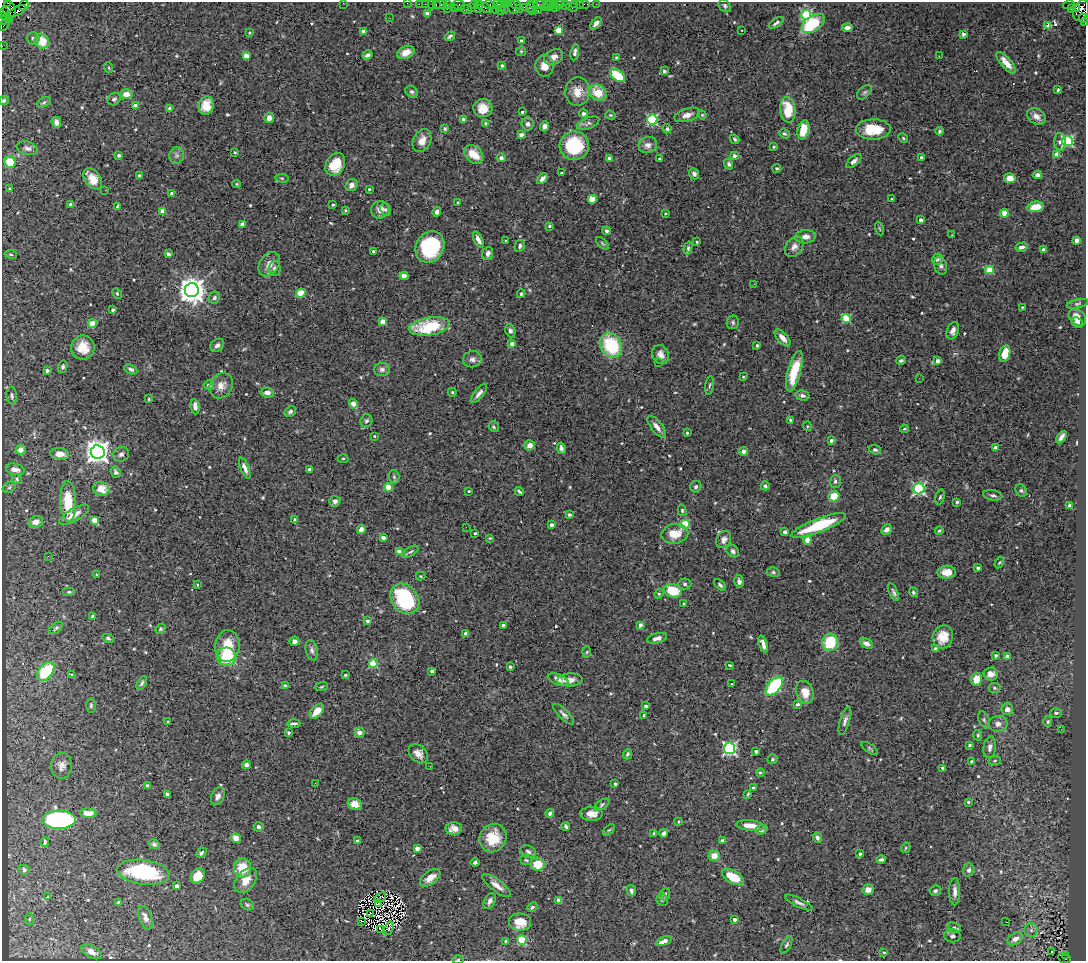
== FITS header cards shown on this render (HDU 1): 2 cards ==
NAXIS1  =                 1084
NAXIS2  =                  959

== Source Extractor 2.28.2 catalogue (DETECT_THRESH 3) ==
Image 1084 x 959 px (HDU 1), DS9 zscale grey, 1 PNG px = 1 image px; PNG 1088 x 963 px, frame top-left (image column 1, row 959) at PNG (2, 2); each listed source drawn as its Kron ellipse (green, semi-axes under 4 px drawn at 4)
Background 0.984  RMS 0.028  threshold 0.0832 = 3 sigma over >= 5 px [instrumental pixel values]
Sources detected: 604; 3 with non-positive FLUX_AUTO (blend fragments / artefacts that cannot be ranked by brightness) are neither listed nor drawn; of the other 601, the 500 brightest by FLUX_AUTO listed and drawn (101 fainter detections omitted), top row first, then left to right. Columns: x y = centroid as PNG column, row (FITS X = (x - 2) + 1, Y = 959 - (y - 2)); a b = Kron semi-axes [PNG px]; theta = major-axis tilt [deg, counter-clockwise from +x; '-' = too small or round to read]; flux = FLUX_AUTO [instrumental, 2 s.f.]
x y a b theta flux
7 3 3 2 - 120
343 3 2 2 - 7.5
407 3 2 2 - 25
419 4 2 2 - 32
425 4 2 2 - 29
431 4 2 2 - 41
436 4 3 2 - 75
441 4 6 3 0 130
497 4 4 2 - 180
507 4 3 2 - 47
516 4 5 3 - 98
533 4 4 3 - 63
540 4 6 3 0 160
547 4 3 3 - 63
554 4 3 2 - 58
559 4 5 3 - 110
575 4 3 3 - 99
579 4 2 2 - 13
585 4 5 2 - 38
596 4 2 2 - 11
24 5 5 2 - 74
447 5 4 3 - 110
459 5 6 5 - 98
474 5 4 2 - 59
479 5 5 4 - 160
489 5 6 4 -15 190
550 5 5 3 - 110
565 5 5 3 - 28
1069 5 6 4 15 210
501 6 6 3 -85 260
725 6 7 5 -49 4.3
484 7 9 4 -28 340
512 7 7 3 -66 190
524 7 2 2 - 46
530 7 6 3 -89 110
545 7 3 2 - 81
572 7 6 3 -22 67
471 8 4 3 - 43
479 8 4 3 - 230
505 8 5 3 - 150
520 8 2 2 - 30
555 8 2 2 - 360
1077 8 3 3 - 270
447 9 3 2 - 54
455 9 3 3 - 100
466 9 6 3 -20 130
495 9 4 3 - 540
1071 9 2 2 - 19
9 10 8 6 -76 1100
501 10 5 2 - 200
1081 10 11 7 66 1300
17 11 10 4 27 410
532 11 3 2 - 110
538 11 3 2 - 160
5 12 3 2 - 47
427 13 4 3 - 15
806 15 5 5 - 160
7 18 6 3 -26 630
390 18 3 2 - 2
1083 18 5 4 - 160
3 20 5 2 - 70
596 23 7 4 50 8.2
776 23 8 3 34 4.6
813 23 13 7 34 97
1085 23 3 2 - 45
4 25 6 2 56 110
1048 25 4 3 - 32
847 28 5 4 - 8.1
559 30 4 4 - 51
742 30 3 2 - 2.2
363 31 4 3 - 8.6
249 32 4 3 - 2.4
964 34 3 3 - 5.2
450 36 5 3 - 3.5
33 38 6 6 - 4.7
42 41 7 7 - 34
521 41 4 3 - 6.5
2 46 2 2 - 16
521 51 5 4 - 2.3
406 52 9 6 24 17
575 52 8 4 80 7.1
367 55 5 3 - 4.6
246 56 4 4 - 23
939 56 2 2 - 23
554 57 10 7 28 10
616 57 3 3 - 3.6
1006 63 13 5 -49 18
502 66 3 3 - 4
545 66 11 9 89 18
109 68 5 3 - 2
664 71 3 3 - 5.1
617 75 8 5 -37 75
1058 90 4 3 - 2.8
412 92 6 5 - 4.3
577 92 14 12 85 24
864 92 9 5 44 3.9
598 93 9 7 -33 40
126 94 6 5 - 13
114 99 7 5 37 3.6
4 100 5 4 - 2.8
44 102 7 4 29 2.9
135 105 4 4 - 20
206 106 9 7 80 29
170 108 4 3 - 15
483 108 9 9 - 23
788 110 13 7 -86 50
522 112 3 3 - 3.4
583 114 4 4 - 3.8
611 115 5 4 - 2.2
687 115 13 6 17 11
702 115 4 4 - 2.1
1036 116 10 7 -36 14
269 118 5 5 - 11
463 120 4 4 - 16
652 120 5 5 - 180
56 122 5 4 - 7.5
588 123 12 5 22 5.5
486 124 4 4 - 8.3
528 124 6 6 - 6.1
544 126 5 4 - 5.7
445 129 4 3 - 2.5
667 129 4 4 - 3.2
873 129 17 10 1 46
803 130 10 5 76 44
940 131 4 3 - 3.8
784 134 6 4 -40 3.3
521 135 4 3 - 15
903 138 5 4 - 2.4
735 139 5 3 - 2.8
422 140 12 8 64 15
1067 141 5 5 - 240
1060 142 8 6 -88 7.6
648 145 9 8 - 10
574 146 14 14 - 110
774 147 3 3 - 2.3
27 148 11 6 -17 6.8
234 152 3 3 - 2.9
474 154 10 8 -46 35
119 155 3 3 - 5
1057 155 4 4 - 22
177 156 8 7 - 6.4
734 156 3 3 - 8.8
921 157 4 4 - 3.6
501 158 4 4 - 5.6
609 158 4 4 - 13
659 159 3 2 - 2
854 161 9 4 41 6.7
10 162 6 5 - 47
335 164 12 9 59 48
729 164 5 4 - 4
777 168 4 4 - 2.6
562 173 3 3 - 3.6
694 174 6 5 - 6.5
1038 175 4 4 - 6.7
139 176 4 3 - 6.2
282 178 7 3 -9 2.5
1010 178 6 5 - 19
93 179 12 7 -54 27
542 179 6 4 46 7
237 184 4 3 - 2.2
352 185 6 5 - 9.8
10 188 4 3 - 2.9
369 189 3 3 - 2.8
105 190 2 2 - 36
172 193 4 3 - 7.2
592 199 5 5 - 19
892 199 3 3 - 2.2
458 202 3 2 - 2.1
71 204 4 4 - 9.8
333 205 3 3 - 2.5
117 206 4 2 - 2
1035 207 8 5 8 23
345 210 3 2 - 2
380 210 9 8 - 14
386 210 6 5 - 3.8
162 211 4 4 - 22
437 212 4 4 - 7.5
665 213 3 3 - 2
1004 213 4 4 - 38
921 220 4 4 - 6.8
243 224 4 4 - 14
549 226 4 3 - 2.1
879 229 7 3 -71 2
606 231 4 4 - 5.5
951 235 3 2 - 5.1
805 237 10 6 4 12
478 239 8 4 -64 9.3
1076 240 4 4 - 19
505 241 3 2 - 4.3
697 242 3 2 - 2.3
602 243 8 3 -45 2.6
520 246 6 5 - 4.7
430 247 16 14 61 150
794 247 11 8 53 9.6
1022 247 6 4 15 7.9
688 248 7 4 76 3.6
1043 249 4 3 - 3.3
374 251 3 3 - 4.9
488 253 6 5 - 6.7
11 254 6 3 -9 2.2
168 254 4 3 - 6.8
937 259 6 5 - 4.8
269 264 13 9 55 15
941 266 9 6 -74 6.3
275 268 8 6 87 6.9
989 270 4 4 - 60
404 276 4 3 - 26
754 284 2 2 - 3.6
192 290 7 7 - 2200
117 293 6 4 -63 2.8
301 293 5 4 - 63
521 294 4 3 - 2.8
214 298 6 5 - 3.6
1077 304 11 4 12 4.4
1022 307 3 3 - 2
113 310 3 3 - 4
1077 317 10 7 -44 16
846 319 4 4 - 86
383 322 4 4 - 31
733 322 7 6 - 3.8
1077 322 6 5 - 7
92 324 4 4 - 52
429 326 20 8 10 94
510 331 7 5 -71 4.3
953 331 9 5 69 10
783 338 10 5 -48 12
512 344 4 3 - 18
217 345 7 6 - 6.2
611 345 13 10 -60 120
757 345 3 3 - 2.7
83 348 12 11 - 30
1005 353 8 5 76 33
661 355 10 8 -62 11
472 359 9 8 - 8
901 360 5 4 - 3.5
937 361 4 3 - 8.8
658 363 2 2 - 4.5
63 367 6 4 76 4
131 369 7 4 -26 5.2
382 369 8 6 1 6.3
47 371 3 3 - 6.1
794 371 21 6 74 64
743 377 3 3 - 2.2
919 378 2 2 - 3.9
209 385 5 4 - 7.4
221 386 13 11 54 18
709 386 9 3 82 3.1
452 392 4 4 - 2.5
267 393 6 5 - 9.1
479 393 12 4 51 7.4
802 395 7 5 -13 5.9
12 396 9 5 -82 4.6
149 399 4 4 - 2.3
353 404 5 4 - 24
195 407 8 4 -83 10
290 412 6 5 - 4.4
790 420 3 3 - 3.6
366 421 6 6 - 4.9
807 426 4 4 - 2.2
494 427 5 4 - 3.4
657 427 13 5 -51 11
904 429 4 3 - 2.5
687 433 3 3 - 2.3
374 436 3 2 - 2
1061 437 7 3 55 6.5
831 440 3 3 - 6.8
530 445 5 5 - 14
561 448 6 4 -79 5.2
995 448 4 4 - 4
21 450 5 5 - 11
875 450 6 4 -17 3
744 451 4 4 - 12
98 452 7 7 - 1800
60 454 9 6 -7 17
121 454 8 7 - 6.8
343 458 5 3 - 2.1
245 468 11 4 -68 8.6
15 469 9 5 -14 13
309 469 3 3 - 4.3
116 472 6 5 - 3.8
394 477 6 5 - 3.5
17 479 5 4 - 2.6
835 481 6 5 - 4.5
765 486 4 4 - 3.2
9 487 7 5 32 3.2
388 487 4 4 - 43
696 487 6 5 - 4.6
101 489 8 6 -18 25
919 489 5 5 - 280
1021 490 6 5 - 3.4
469 491 3 3 - 2.1
519 491 5 3 - 3.4
993 495 9 5 -9 4.9
834 496 5 5 - 34
940 497 7 4 72 3.2
335 501 5 5 - 7.2
68 502 20 8 -88 56
957 502 3 3 - 4.7
1070 506 3 3 - 15
682 510 6 4 -75 2.6
74 515 17 6 30 19
569 515 4 3 - 4.4
94 520 4 4 - 31
295 520 3 3 - 6.2
36 522 7 5 8 12
685 524 5 4 - 92
552 525 4 3 - 6.2
819 525 29 7 21 99
466 527 2 2 - 19
361 529 5 4 - 9.2
886 530 5 4 - 7.5
939 530 4 3 - 2.9
785 532 4 3 - 15
475 533 3 2 - 3.3
675 534 13 10 12 31
383 538 4 3 - 11
490 538 3 3 - 2.1
724 540 9 7 57 8.3
807 540 4 4 - 24
399 551 4 4 - 17
733 551 7 5 -48 5.3
410 552 9 4 31 4.2
48 556 3 2 - 3.4
999 563 6 3 58 2.4
978 568 3 3 - 5.3
773 572 6 5 - 3.3
947 572 9 6 3 17
97 575 3 3 - 2.7
421 576 5 4 - 2
739 581 6 4 -76 5.3
685 584 6 5 - 4.1
197 585 4 3 - 2
720 585 7 4 -42 3.4
673 591 9 6 -16 53
69 592 6 4 0 2.6
894 592 9 4 -66 4.8
913 592 5 4 - 2.9
659 594 5 4 - 2.2
405 599 16 13 -52 150
684 603 3 3 - 2.4
93 616 4 3 - 6.6
368 621 4 4 - 5.2
503 625 4 3 - 6
640 625 4 3 - 7.7
56 628 8 5 41 3.4
160 629 6 4 53 2.4
466 634 4 4 - 12
943 637 11 10 - 28
108 638 6 4 -23 4.3
657 638 10 5 13 7.6
294 641 5 5 - 8
830 642 8 8 - 69
763 644 9 3 -72 9.6
866 644 7 4 -28 9.3
227 646 16 12 86 46
935 649 4 3 - 8.3
312 650 10 6 -77 6.5
587 652 5 3 - 2.1
995 655 3 3 - 4.9
227 657 9 9 - 87
1007 657 4 3 - 12
373 663 4 4 - 76
729 665 3 3 - 3.1
510 667 4 3 - 4
46 671 11 7 51 90
432 671 4 3 - 4.9
991 674 7 6 - 14
72 675 4 3 - 2.5
345 675 3 3 - 3
976 679 6 5 - 25
558 680 11 5 -23 13
570 680 12 6 2 12
142 683 7 4 61 4.1
731 683 3 3 - 3.6
285 686 4 3 - 5.5
774 686 11 6 49 180
321 687 6 3 19 2.2
994 688 6 5 - 3.9
805 692 12 8 -70 23
797 704 3 3 - 6.4
91 705 7 5 89 3.2
646 706 3 3 - 6.2
1007 709 6 6 - 9.7
317 711 9 5 47 23
1056 713 6 5 - 4.5
564 714 14 5 -45 6.7
644 715 3 3 - 2.1
984 720 9 5 -68 4.4
845 721 14 5 73 7.8
168 722 3 3 - 2.6
1048 722 6 4 88 2.9
294 723 6 3 2 4
998 724 9 8 - 11
1061 729 2 2 - 4.7
289 733 4 3 - 3.6
359 733 5 5 - 8.7
978 735 5 4 - 3
970 745 3 3 - 2.6
990 747 11 6 81 8.5
729 748 6 5 - 370
870 748 9 3 -35 2.8
756 751 4 3 - 6.2
418 754 11 8 -44 13
627 754 5 4 - 3.6
773 759 5 5 - 2.7
995 761 6 3 9 2.3
972 762 4 3 - 6.2
246 765 4 4 - 7.4
61 766 13 10 88 12
430 766 2 2 - 5.9
943 768 3 3 - 6.4
760 773 4 4 - 2.6
315 783 3 2 - 3.5
615 784 3 3 - 3.9
148 786 4 3 - 7.7
753 788 3 3 - 5.4
167 794 4 3 - 6.8
748 794 4 2 - 2.2
218 796 9 6 65 8.2
968 802 3 3 - 2.5
355 804 7 5 -21 15
602 805 8 4 34 3.7
88 813 8 4 -2 21
550 813 4 4 - 9.3
591 814 11 7 1 17
59 820 17 9 1 320
678 822 3 3 - 2.4
566 826 4 3 - 4.5
750 826 14 5 -6 22
259 827 5 4 - 6.1
454 829 8 6 1 13
609 830 7 4 42 3.3
761 830 6 4 19 5.7
653 833 4 4 - 2.6
664 833 4 4 - 5.2
236 838 5 5 - 13
493 838 14 13 - 44
817 838 5 4 - 4.9
722 840 4 3 - 3.3
357 841 4 3 - 8.3
45 842 4 3 - 2.9
154 844 5 5 - 4.2
417 848 4 4 - 17
906 848 5 4 - 2.1
528 851 8 5 -27 5.2
201 853 6 4 45 5
860 854 3 3 - 4.3
714 856 6 5 - 18
881 859 5 3 - 3.5
526 860 6 5 - 2.7
475 862 4 3 - 4.8
538 864 7 6 - 34
243 868 9 8 - 42
24 870 5 5 - 4.9
969 870 6 5 - 5
143 872 26 12 -7 140
198 876 8 6 53 34
733 877 12 6 -30 30
430 878 12 6 37 20
246 880 14 9 50 24
497 885 17 6 -37 14
177 886 3 3 - 14
868 890 6 5 - 11
631 891 6 4 -79 5.2
935 891 6 5 - 4.3
955 892 13 5 90 11
665 894 6 5 - 4.1
48 896 4 3 - 26
380 898 6 2 31 2.7
662 900 6 5 - 4
490 901 8 5 62 8.2
559 901 4 4 - 24
118 902 4 3 - 2.1
379 903 3 2 - 2.3
799 903 15 4 -27 6.7
247 905 7 5 -26 3.6
532 907 5 4 - 3.4
371 914 3 2 - 2
145 918 12 6 -68 13
29 919 6 4 88 2.2
735 919 3 3 - 7.1
361 921 2 2 - 2.9
520 922 11 8 -5 32
1006 922 2 2 - 2.1
389 928 7 2 69 4.1
954 928 7 4 -22 8.5
381 930 3 2 - 260
1031 930 7 6 - 6.5
952 936 8 6 -3 5.3
1015 939 8 5 33 12
522 940 4 4 - 94
506 941 3 3 - 5.2
664 941 8 3 24 13
786 945 9 4 62 3.6
92 952 11 6 -29 11
884 952 3 3 - 2
1051 952 3 2 - 4
1066 955 3 2 - 130
1064 958 7 3 -23 130
458 959 5 3 - 2.1
At the frame edge (FLAGS 8, measured only in part): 11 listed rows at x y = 7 3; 343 3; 407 3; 1081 10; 1083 18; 3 20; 1085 23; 2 46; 4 100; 1064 958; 458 959
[101 fainter detections neither listed nor drawn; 3 non-positive-flux detections neither listed nor drawn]